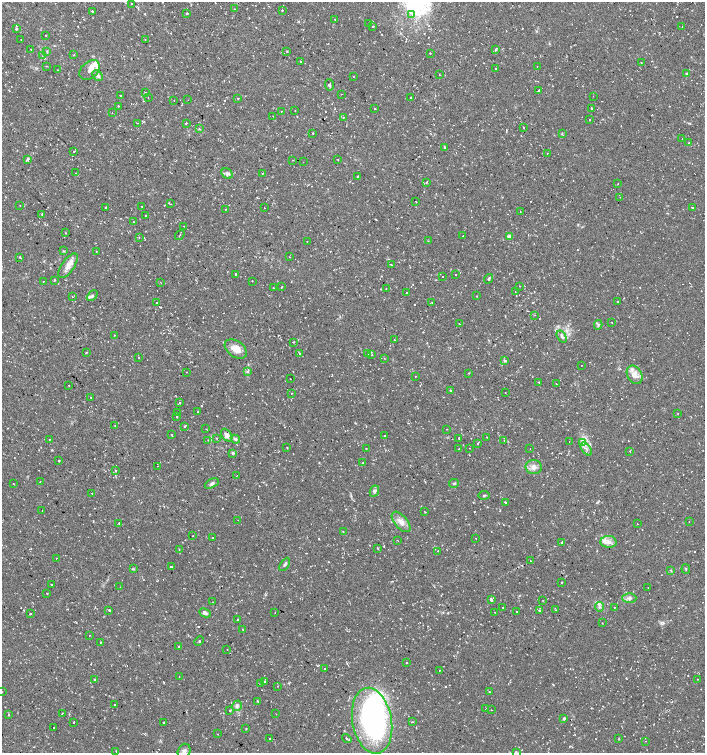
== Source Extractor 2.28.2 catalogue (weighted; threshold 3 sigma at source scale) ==
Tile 11 of 4 x 4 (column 3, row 3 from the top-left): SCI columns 3044-4448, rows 1501-3001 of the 6025 x 6006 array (HDU 1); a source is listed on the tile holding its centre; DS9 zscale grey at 2 x 2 block average (1 PNG px = mean of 2 x 2 image px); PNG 707 x 755 px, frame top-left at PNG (2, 2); each listed source drawn as its Kron ellipse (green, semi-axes under 4 px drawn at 4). Shown black and unused: <1% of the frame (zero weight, under 2 of 3 exposures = <1% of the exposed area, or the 3 px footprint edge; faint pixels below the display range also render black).
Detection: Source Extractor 2.28.2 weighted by HDU 2 'WHT'; one run over the whole footprint, this tile lists its part. Background 0.0323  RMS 0.004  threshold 0.018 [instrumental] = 3 sigma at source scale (4.5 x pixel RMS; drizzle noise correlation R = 1.50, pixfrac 1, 0.0396/0.0396 arcsec/px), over >= 5 px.
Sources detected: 335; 1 inside a brighter object's white glare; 49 cosmic-ray / hot-pixel residue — neither listed nor drawn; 4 inside a brighter listed object's ellipse — not listed separately; the other 281 listed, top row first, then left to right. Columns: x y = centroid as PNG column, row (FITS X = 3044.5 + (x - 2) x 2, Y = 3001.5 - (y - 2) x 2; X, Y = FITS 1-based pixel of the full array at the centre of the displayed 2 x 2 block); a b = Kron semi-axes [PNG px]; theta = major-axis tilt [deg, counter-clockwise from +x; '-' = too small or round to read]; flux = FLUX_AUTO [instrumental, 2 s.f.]
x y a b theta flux
131 4 2 2 - 0.53
235 9 2 2 - 0.37
282 10 2 2 - 2.7
92 11 2 2 - 1.8
187 13 2 2 - 12
412 15 3 2 - 0.81
335 19 2 2 - 0.93
369 23 2 2 - 1.5
373 26 2 2 - 5.8
682 27 2 2 - 11
16 29 3 2 - 2
46 35 2 2 - 0.44
21 40 2 2 - 0.78
145 40 2 2 - 0.38
496 49 2 2 - 3.6
31 50 3 2 - 0.54
47 51 3 2 - 0.68
287 51 2 2 - 0.67
430 53 2 2 - 0.89
74 55 2 2 - 2.1
42 56 2 2 - 0.24
300 62 2 2 - 2.9
641 63 2 2 - 0.82
46 66 2 2 - 0.75
537 66 2 2 - 0.41
495 69 2 2 - 2
57 70 2 2 - 0.53
90 70 12 8 43 7
439 74 2 2 - 0.68
686 74 4 3 - 0.85
98 76 6 4 -48 2.3
354 76 2 2 - 0.62
329 85 6 3 -87 1.3
539 90 2 2 - 4.4
145 92 2 2 - 1.1
341 94 2 2 - 0.94
121 95 2 2 - 0.5
593 96 2 2 - 0.32
148 98 2 2 - 0.46
238 98 2 2 - 5.5
410 98 2 2 - 1.4
174 100 2 2 - 0.51
188 100 2 2 - 0.29
118 106 2 2 - 0.63
591 108 2 2 - 1.8
374 109 2 2 - 1
295 110 2 2 - 0.68
281 111 2 2 - 0.96
112 113 2 2 - 0.36
273 116 2 2 - 0.24
343 118 2 2 - 2.1
590 119 2 2 - 1.2
137 123 2 2 - 0.35
186 123 2 2 - 1.4
523 127 2 2 - 1.9
199 129 2 2 - 0.57
313 133 2 2 - 0.76
562 133 3 2 - 0.68
682 138 2 2 - 0.37
689 142 2 2 - 0.5
444 147 3 2 - 0.86
74 151 2 2 - 59
547 153 2 2 - 1.4
337 159 2 2 - 0.57
28 160 2 2 - 67
292 160 3 2 - 0.41
303 162 2 2 - 0.48
76 173 2 2 - 0.48
227 173 6 4 -28 2.7
262 173 2 2 - 0.63
358 176 2 2 - 1.3
426 182 2 2 - 1.3
618 184 2 2 - 0.38
620 197 2 2 - 0.3
415 201 2 2 - 0.64
170 204 3 2 - 0.85
20 205 2 2 - 0.64
142 206 2 2 - 2.5
692 207 2 2 - 1.5
106 208 3 2 - 0.5
264 208 2 2 - 0.28
225 209 2 2 - 0.39
520 211 2 2 - 0.48
41 214 2 2 - 1.7
146 215 3 2 - 0.5
133 221 2 2 - 0.43
184 226 2 2 - 0.28
65 233 2 2 - 0.55
180 235 5 2 - 0.62
463 236 2 2 - 0.53
509 237 3 2 - 9
139 238 2 2 - 0.55
307 241 2 2 - 0.38
428 241 2 2 - 0.4
63 251 2 2 - 1
96 252 2 2 - 0.37
20 257 2 2 - 0.75
289 257 2 2 - 0.27
391 265 2 2 - 3.1
68 266 14 6 56 7.7
236 274 2 2 - 2.9
456 275 2 2 - 3.2
443 277 2 2 - 1.7
489 279 5 3 - 1.3
54 280 2 2 - 0.96
43 281 2 2 - 0.92
252 281 2 2 - 0.55
161 282 2 2 - 0.52
520 286 2 2 - 0.35
273 287 2 2 - 0.53
282 287 2 2 - 1.1
386 288 2 2 - 0.32
407 292 2 2 - 3.8
515 292 2 2 - 0.58
92 296 6 4 43 1.9
477 296 2 2 - 1.9
72 297 2 2 - 0.24
617 301 2 2 - 1
157 303 2 2 - 5
432 303 2 2 - 0.48
535 315 2 2 - 0.37
612 323 2 2 - 0.47
459 324 2 2 - 0.53
598 325 5 3 - 1.4
115 335 2 2 - 0.4
562 337 6 4 -57 2.3
394 340 3 2 - 0.59
293 342 2 2 - 0.57
236 349 12 8 -36 11
86 352 2 2 - 2.6
300 353 3 2 - 1.1
368 354 2 2 - 1.6
372 355 2 2 - 0.5
139 357 2 2 - 0.67
384 358 2 2 - 0.3
505 361 2 2 - 4.2
581 365 2 2 - 0.65
247 371 3 3 - 1
187 372 2 2 - 0.35
469 373 3 2 - 0.43
635 375 10 7 -60 8.4
415 376 2 2 - 0.48
290 379 2 2 - 1.6
539 383 2 2 - 2
556 384 2 2 - 0.39
69 385 2 2 - 2
450 391 4 2 - 0.77
291 393 2 2 - 0.97
505 393 2 2 - 0.37
91 397 2 2 - 0.66
180 403 3 2 - 0.94
177 412 2 2 - 2.3
198 412 2 2 - 1.5
678 413 2 2 - 0.44
177 416 2 2 - 4.1
115 425 3 2 - 0.43
184 426 2 2 - 3.2
206 429 2 2 - 0.38
446 429 2 2 - 0.33
172 435 3 2 - 0.47
227 435 7 4 -52 5.2
384 436 2 2 - 1.7
487 437 2 2 - 0.98
459 438 2 2 - 3
49 439 2 2 - 0.98
217 439 3 2 - 0.64
235 439 5 3 - 2
208 440 2 2 - 0.45
504 440 2 2 - 1
569 442 2 2 - 0.27
583 443 4 2 - 1.4
478 444 2 2 - 1.6
287 448 2 2 - 0.62
366 448 2 2 - 0.39
469 448 2 2 - 0.27
459 449 2 2 - 2.9
530 449 2 2 - 0.42
586 449 7 3 -52 2.3
630 451 2 2 - 0.64
233 453 3 3 - 1.5
59 460 2 2 - 0.69
363 463 2 2 - 0.86
157 466 2 2 - 0.68
534 467 8 7 - 5.2
116 471 2 2 - 1.3
236 476 2 2 - 0.37
40 481 2 2 - 1.2
212 483 7 4 27 2.4
454 483 5 3 - 1.2
13 484 2 2 - 0.33
374 491 6 4 63 2.1
92 493 2 2 - 1
484 495 5 2 - 0.93
505 502 2 2 - 2.3
42 511 2 2 - 0.47
425 512 2 2 - 0.44
238 520 2 2 - 0.39
689 521 2 2 - 0.56
401 522 12 6 -49 6.3
119 524 2 2 - 1.3
637 524 2 2 - 1
343 531 2 2 - 0.41
193 536 2 2 - 0.28
213 538 2 2 - 3.7
475 538 2 2 - 0.55
397 540 2 2 - 0.35
562 542 2 2 - 1.8
608 542 8 6 -4 5
378 548 4 2 - 0.6
179 549 2 2 - 0.37
438 551 2 2 - 0.47
56 558 2 2 - 1.1
530 561 2 2 - 0.4
285 564 7 3 59 1.6
171 566 2 2 - 1
133 569 3 2 - 0.69
686 569 5 2 - 0.73
671 570 3 2 - 0.64
562 582 3 2 - 0.54
51 585 2 2 - 0.62
120 587 2 2 - 0.32
648 587 2 2 - 0.35
47 593 2 2 - 0.49
629 598 7 4 1 2.8
491 600 3 2 - 31
543 600 2 2 - 0.34
213 602 2 2 - 0.3
503 607 2 2 - 1.1
599 607 5 2 - 1.4
614 607 2 2 - 0.28
109 610 2 2 - 7.7
555 610 2 2 - 0.86
539 611 2 2 - 20
275 612 2 2 - 0.57
495 612 2 2 - 0.41
517 612 2 2 - 1.4
205 613 6 4 -26 2.9
31 614 2 2 - 0.91
237 619 3 2 - 0.59
602 623 2 2 - 0.4
243 630 3 2 - 0.39
90 635 2 2 - 0.69
199 641 5 2 - 0.62
100 642 2 2 - 1.4
179 647 3 2 - 1
227 649 2 2 - 0.4
407 663 2 2 - 1.1
324 669 2 2 - 1.3
439 670 2 2 - 1.3
179 676 2 2 - 0.31
94 679 4 2 - 0.56
698 679 2 2 - 1.1
264 682 2 2 - 1.2
261 684 2 2 - 1.5
277 686 2 2 - 0.53
2 692 2 2 - 0.33
490 692 2 2 - 0.35
257 701 2 2 - 2.6
115 704 2 2 - 0.91
237 706 5 4 - 3.3
486 709 2 2 - 0.34
491 710 2 2 - 0.51
230 711 2 2 - 1.5
62 713 2 2 - 0.54
276 714 2 2 - 0.33
9 715 3 2 - 0.67
564 718 3 3 - 1.4
372 721 33 19 -80 270
74 722 2 2 - 3.8
412 722 3 2 - 0.58
164 723 2 2 - 0.89
53 727 2 2 - 0.44
246 729 2 2 - 0.51
218 734 2 2 - 0.57
270 738 2 2 - 2.6
347 739 5 2 - 1.3
619 739 2 2 - 0.37
645 741 2 2 - 0.41
116 751 3 2 - 0.43
184 751 7 6 - 3.9
516 752 3 2 - 0.42
Isophote crosses this tile's border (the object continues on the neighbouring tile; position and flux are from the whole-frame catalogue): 3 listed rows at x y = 2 692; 184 751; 516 752
Diffuse or blended objects may show on this block-average render without a row.